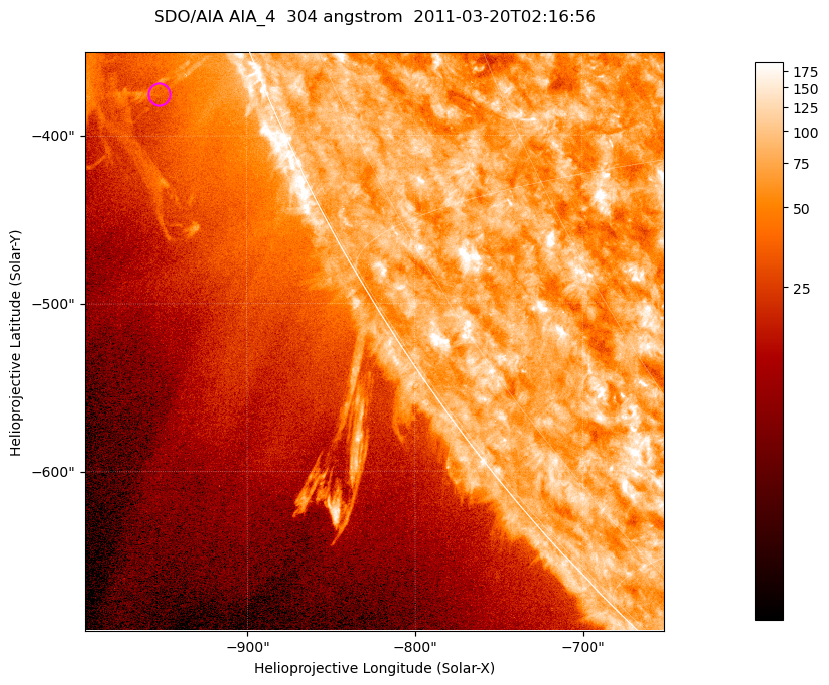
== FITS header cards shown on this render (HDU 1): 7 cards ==
TELESCOP= 'SDO/AIA '           / For AIA: SDO/AIA
INSTRUME= 'AIA_4   '           / For AIA: AIA_ATA1, AIA_ATA2, AIA_ATA3 or AIA_AT
WAVELNTH=                  304 / [angstrom] Wavelength
WAVEUNIT= 'angstrom'           / Wavelength unit: angstrom
DATE-OBS= '2011-03-20T02:16:56.127' / [ISO] Date when observation started; ISO 8
CTYPE1  = 'HPLN-TAN'           / CTYPE1; Typically HPLN
CTYPE2  = 'HPLT-TAN'           / CTYPE2; Typically HPLT

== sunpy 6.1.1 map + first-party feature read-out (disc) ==
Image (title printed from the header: SDO/AIA AIA_4  304 angstrom  2011-03-20T02:16:56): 575 x 575 px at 0.6 arcsec/px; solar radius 964 arcsec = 1606 px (partial field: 1.8% of the solar disc is inside the frame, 43% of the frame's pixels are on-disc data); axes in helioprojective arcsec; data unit not stated in the header (colour bar unlabelled)
Orientation: roll -0.132 deg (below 1 deg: not rotated)
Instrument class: DISC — disc imager (sunpy class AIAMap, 304 A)
Bright regions (active regions / flare kernels): reference = the on-disc median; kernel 5 px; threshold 5 sigma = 109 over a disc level ~75.3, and >= 1.15x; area >= 330 px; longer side >= 7 px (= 4.2 arcsec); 0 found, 0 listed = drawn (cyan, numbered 1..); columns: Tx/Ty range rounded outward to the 2 arcsec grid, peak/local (2 s.f.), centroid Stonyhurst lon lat
Off-limb structures (1.02-1.3 R_sun): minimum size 165 px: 5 found; the strongest spans PA ~110..115 deg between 1.02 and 1.12 R_sun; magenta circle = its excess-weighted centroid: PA ~110 deg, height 1.06 R_sun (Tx ~-952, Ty ~-376 arcsec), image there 1.5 x the reference